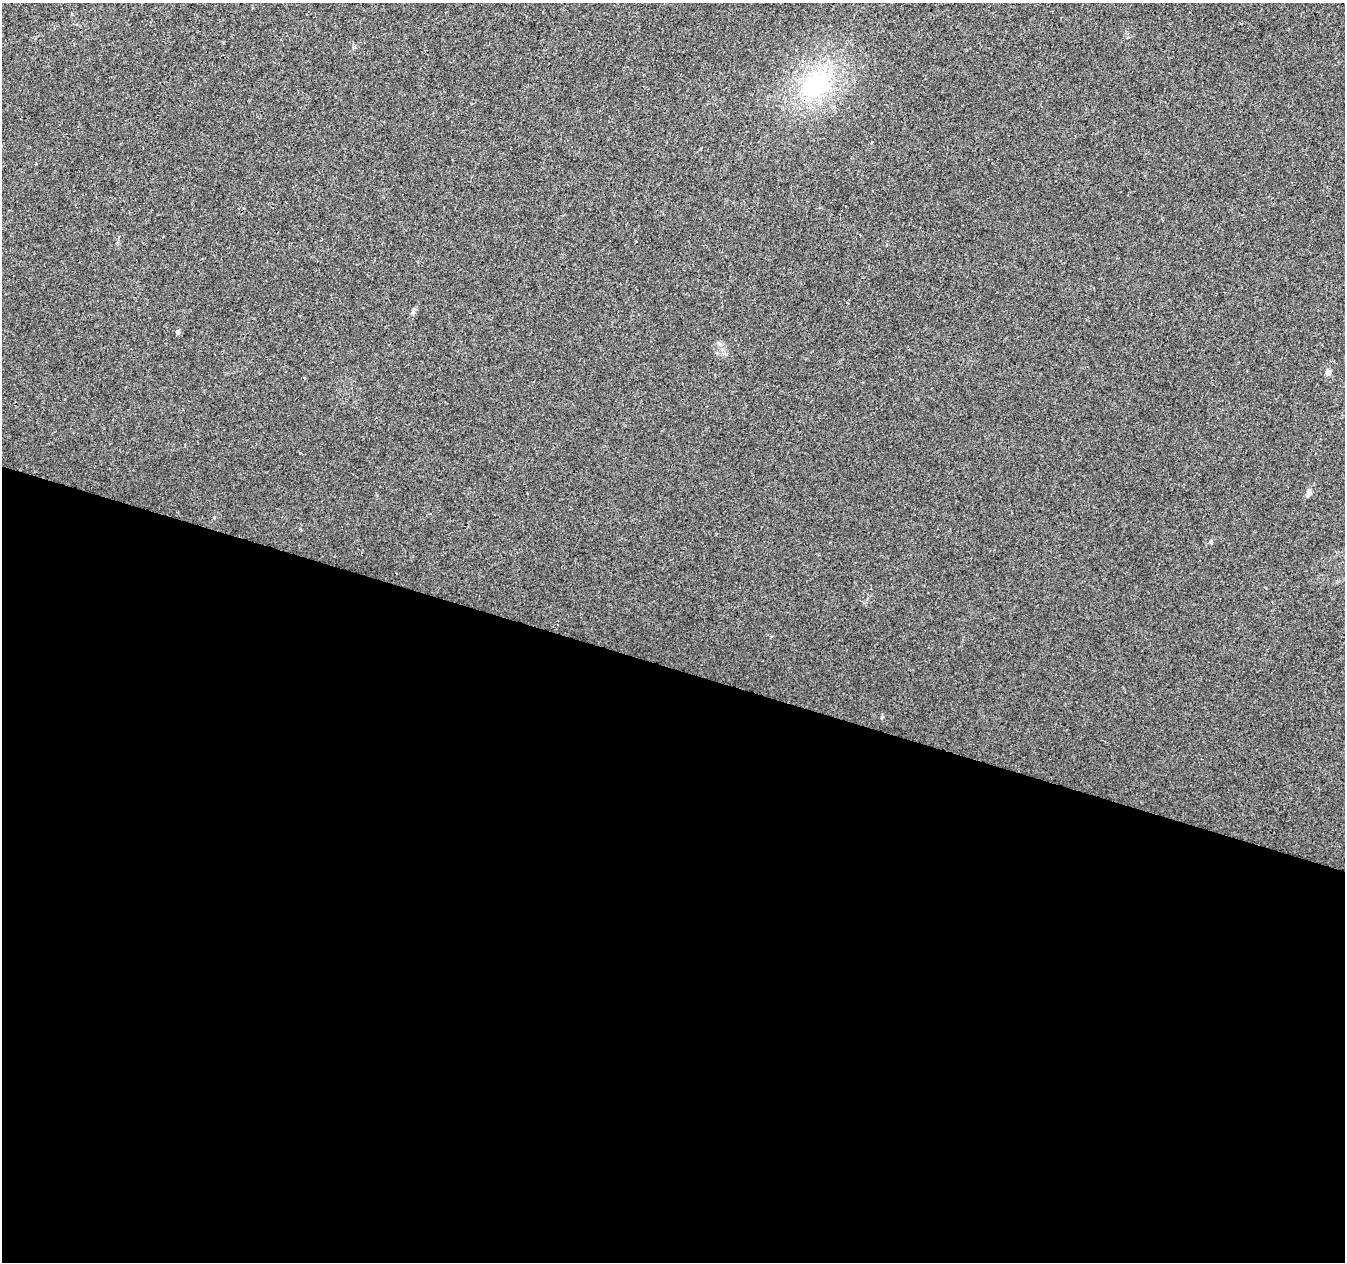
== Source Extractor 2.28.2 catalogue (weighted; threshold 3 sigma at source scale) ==
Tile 14 of 4 x 4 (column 2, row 4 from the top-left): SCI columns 1346-2688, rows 220-1479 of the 5385 x 5542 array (HDU 1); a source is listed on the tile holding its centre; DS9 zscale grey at full resolution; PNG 1347 x 1264 px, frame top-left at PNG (2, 3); no overlay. Shown black and unused: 47% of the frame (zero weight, under 3 of 4 exposures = <1% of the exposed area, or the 3 px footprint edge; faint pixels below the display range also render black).
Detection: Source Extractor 2.28.2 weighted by HDU 2 'WHT'; one run over the whole footprint, this tile lists its part. Background 0.00635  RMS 0.0029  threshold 0.013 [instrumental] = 3 sigma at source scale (4.5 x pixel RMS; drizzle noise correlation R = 1.50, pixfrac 1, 0.0396/0.0396 arcsec/px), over >= 5 px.
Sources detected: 4; all 4 listed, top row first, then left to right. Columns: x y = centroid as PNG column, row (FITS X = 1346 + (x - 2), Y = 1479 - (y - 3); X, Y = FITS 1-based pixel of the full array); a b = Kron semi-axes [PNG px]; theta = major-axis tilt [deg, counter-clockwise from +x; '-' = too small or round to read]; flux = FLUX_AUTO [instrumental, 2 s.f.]
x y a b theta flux
815 85 38 29 40 29
178 332 5 5 - 0.85
1328 372 5 4 - 2.2
1309 493 7 5 60 1.4